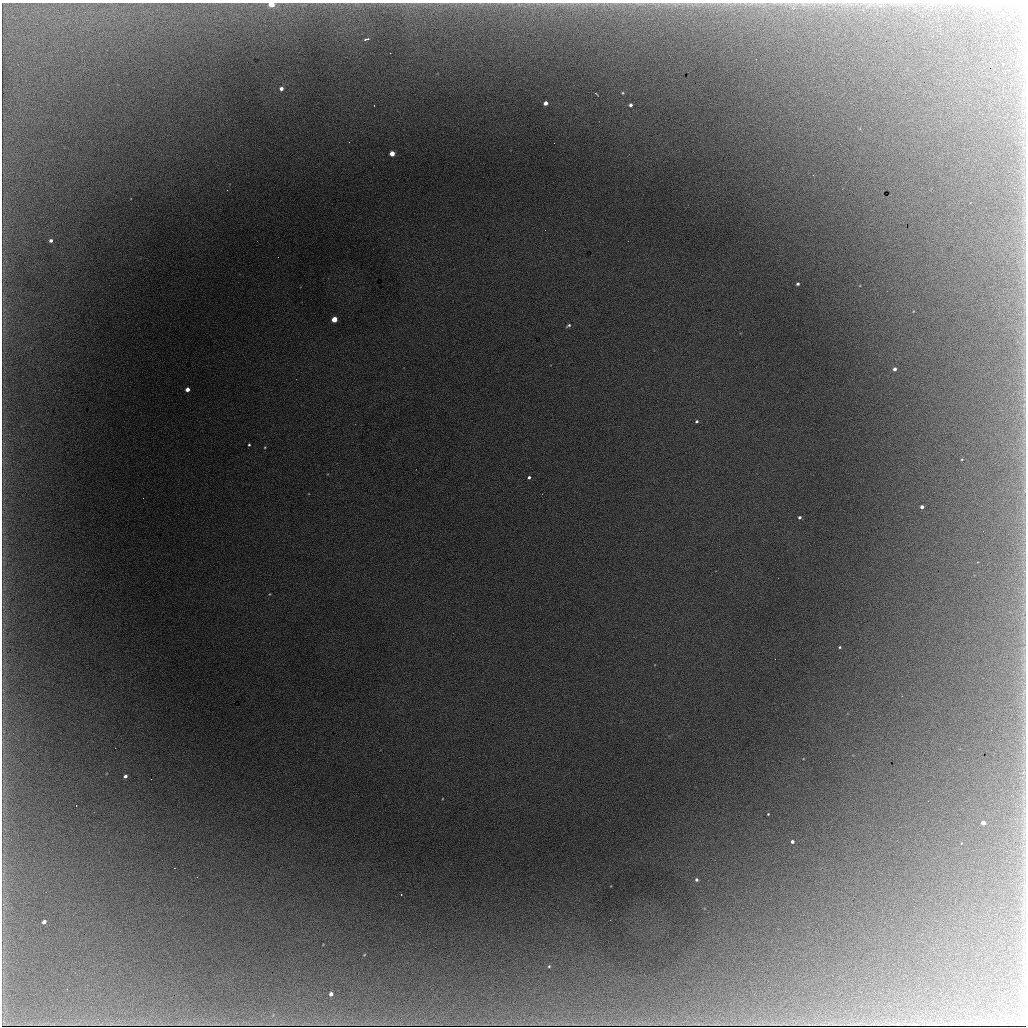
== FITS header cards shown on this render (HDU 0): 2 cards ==
NAXIS1  =                 1024 / length of data axis 1
NAXIS2  =                 1024 / length of data axis 2

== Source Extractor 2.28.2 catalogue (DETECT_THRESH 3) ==
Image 1024 x 1024 px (HDU 0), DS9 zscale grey, 1 PNG px = 1 image px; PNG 1028 x 1028 px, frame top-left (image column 1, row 1024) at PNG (2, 3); no overlay
Background 9060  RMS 77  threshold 231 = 3 sigma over >= 5 px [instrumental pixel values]
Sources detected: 38; all 38 listed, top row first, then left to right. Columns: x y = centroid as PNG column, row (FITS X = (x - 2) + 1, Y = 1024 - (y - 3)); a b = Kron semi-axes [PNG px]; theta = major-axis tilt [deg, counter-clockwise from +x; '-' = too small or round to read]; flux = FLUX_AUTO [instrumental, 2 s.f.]
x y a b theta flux
271 4 4 4 - 110000
367 39 5 2 - 17000
281 89 4 4 - 19000
623 93 4 3 - 4400
596 94 3 2 - 3100
545 103 4 4 - 29000
630 105 3 3 - 14000
554 143 2 2 - 6700
392 153 4 4 - 67000
545 230 2 2 - 4600
51 240 3 3 - 12000
798 284 3 3 - 9700
334 319 4 4 - 110000
569 325 6 4 32 8600
895 369 4 3 - 17000
187 389 4 4 - 36000
697 421 4 3 - 8100
249 445 3 3 - 6000
265 447 3 2 - 3600
529 477 3 3 - 10000
143 498 2 2 - 4000
922 507 4 3 - 16000
799 517 3 3 - 11000
270 594 4 3 - 3800
840 647 3 3 - 6100
125 776 4 3 - 15000
768 814 3 2 - 4000
983 823 4 4 - 26000
792 842 3 3 - 13000
961 843 3 2 - 4000
197 877 2 2 - 3100
696 880 4 4 - 10000
401 894 3 2 - 3400
44 922 4 3 - 19000
364 955 4 2 - 3300
1022 962 7 3 18 9200
549 966 4 4 - 5500
331 994 4 3 - 23000
At the frame edge (FLAGS 8, measured only in part): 2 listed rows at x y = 271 4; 1022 962